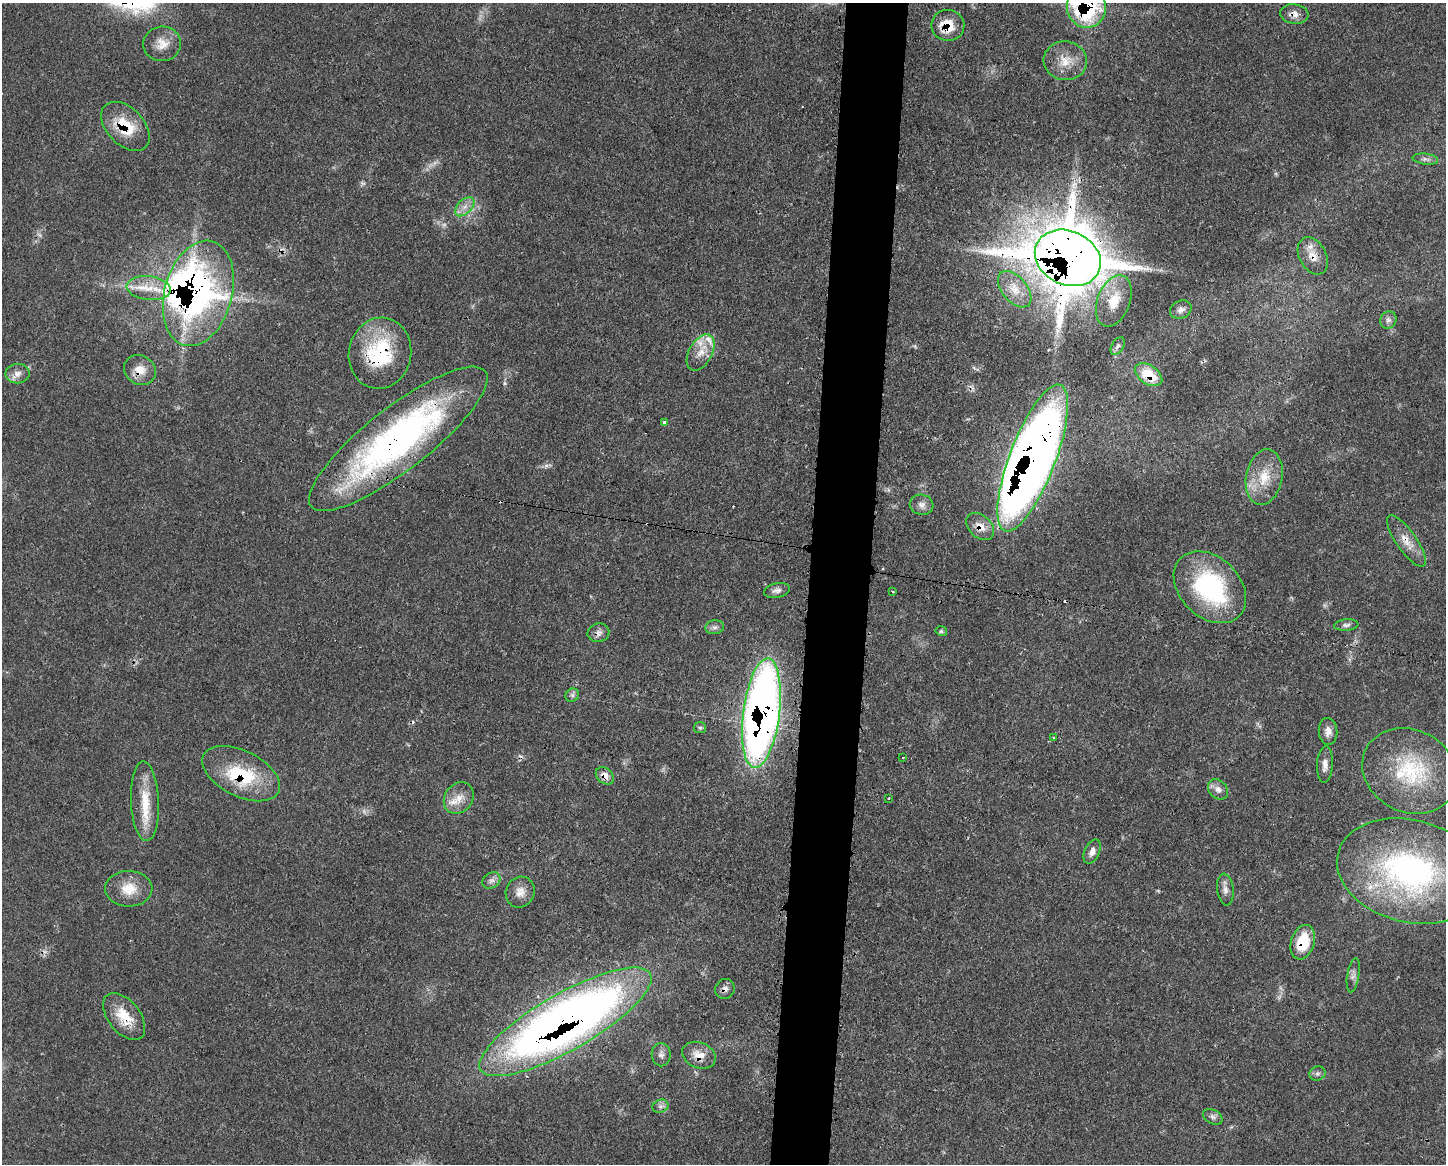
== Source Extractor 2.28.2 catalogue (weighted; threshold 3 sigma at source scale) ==
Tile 5 of 3 x 4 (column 2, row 2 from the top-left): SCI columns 1565-3008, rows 2325-3486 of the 4685 x 4648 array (HDU 1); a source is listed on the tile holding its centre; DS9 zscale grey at full resolution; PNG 1448 x 1166 px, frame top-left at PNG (2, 3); each listed source drawn as its Kron ellipse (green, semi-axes under 4 px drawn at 4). Shown black and unused: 4% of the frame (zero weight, under 3 of 4 exposures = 2% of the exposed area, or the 3 px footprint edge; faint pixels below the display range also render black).
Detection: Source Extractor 2.28.2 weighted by HDU 2 'WHT'; one run over the whole footprint, this tile lists its part. Background 0.0579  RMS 0.0033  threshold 0.0147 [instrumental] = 3 sigma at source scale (4.5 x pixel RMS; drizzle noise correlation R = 1.50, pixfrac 1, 0.05/0.05 arcsec/px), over >= 5 px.
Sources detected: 81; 3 too faint to see at this stretch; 1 inside a brighter object's white glare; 4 cosmic-ray / hot-pixel residue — neither listed nor drawn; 7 inside a brighter listed object's ellipse — not listed separately; the other 66 listed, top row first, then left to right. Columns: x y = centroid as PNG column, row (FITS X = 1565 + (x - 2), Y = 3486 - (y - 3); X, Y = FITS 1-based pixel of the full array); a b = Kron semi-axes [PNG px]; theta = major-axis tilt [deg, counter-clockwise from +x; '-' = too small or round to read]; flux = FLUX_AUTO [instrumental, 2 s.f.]
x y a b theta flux
1086 7 21 19 -80 46
1294 14 14 9 -8 2.4
948 25 16 15 - 8
162 44 19 17 6 4.9
1065 61 22 19 -8 6.9
125 126 29 18 -46 12
1425 159 13 5 -7 1.2
465 207 11 7 45 2.3
1313 256 20 13 -62 4.5
1068 258 34 27 -24 2300
149 288 22 12 -6 7.3
1015 289 21 12 -50 5.9
198 293 54 34 75 130
1114 301 27 16 69 8.7
1181 310 11 8 26 1.7
1388 320 9 8 - 1.3
1118 346 9 5 58 0.99
380 353 36 31 78 26
701 353 20 11 61 4.5
140 370 16 14 -32 4.5
17 374 12 9 3 2.3
1148 375 15 9 -33 9.8
665 423 3 3 - 2.2
398 439 110 31 38 120
1033 458 78 23 69 600
1264 477 28 18 79 10
922 505 12 10 -9 2.1
980 527 16 11 -43 4
1406 541 30 10 -55 4.8
1210 587 41 30 -44 45
777 590 13 7 12 1.5
893 592 3 3 - 0.41
1346 625 12 5 4 1.1
715 627 9 7 8 1.3
941 631 6 4 -13 0.56
598 633 11 9 14 1.7
572 695 7 6 - 0.89
761 713 55 18 83 260
700 728 6 5 - 0.67
1328 731 13 9 -85 2.4
1053 738 3 2 - 0.28
903 757 2 2 - 0.31
1325 765 18 8 87 2.6
1410 771 49 41 -27 30
241 774 42 23 -27 21
605 776 10 7 -43 2.9
1218 789 11 8 -46 2.2
459 798 17 14 53 4.5
889 798 2 2 - 0.34
145 801 40 14 -87 10
1092 852 13 7 65 2
1410 871 74 51 -14 90
491 880 10 7 34 1.5
129 889 23 18 -1 7.2
1225 889 16 8 -83 2
520 892 16 14 67 3.5
1303 942 18 11 73 12
1353 975 17 6 81 1.7
725 989 10 9 - 1.6
124 1016 27 16 -51 9
565 1022 97 28 30 340
661 1055 11 9 -89 1.6
699 1055 17 12 -22 4.7
1317 1073 8 7 - 0.95
660 1106 8 6 19 1.2
1213 1117 10 7 -29 1.3
Overlapping masked pixels (flux is a lower limit): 24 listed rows (the first 20) at x y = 1086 7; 1294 14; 948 25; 125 126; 1313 256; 1068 258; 198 293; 380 353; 140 370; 1148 375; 398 439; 1033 458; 980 527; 1406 541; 598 633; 761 713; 241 774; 605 776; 1410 871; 1303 942
Isophote crosses this tile's border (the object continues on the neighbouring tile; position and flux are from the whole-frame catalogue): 1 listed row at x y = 1086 7